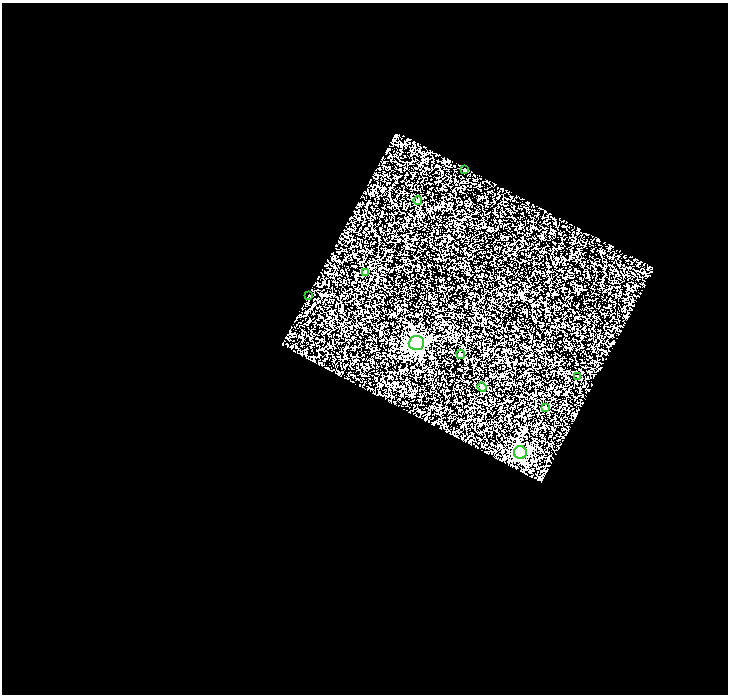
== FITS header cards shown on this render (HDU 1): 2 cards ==
NAXIS1  =                  726
NAXIS2  =                  692

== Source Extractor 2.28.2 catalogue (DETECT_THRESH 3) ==
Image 726 x 692 px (HDU 1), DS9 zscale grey, 1 PNG px = 1 image px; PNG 730 x 696 px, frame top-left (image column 1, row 692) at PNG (2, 3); each listed source drawn as its Kron ellipse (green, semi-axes under 4 px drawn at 4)
Background 0.157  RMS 0.24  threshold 0.723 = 3 sigma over >= 5 px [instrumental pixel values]
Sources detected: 10; all 10 listed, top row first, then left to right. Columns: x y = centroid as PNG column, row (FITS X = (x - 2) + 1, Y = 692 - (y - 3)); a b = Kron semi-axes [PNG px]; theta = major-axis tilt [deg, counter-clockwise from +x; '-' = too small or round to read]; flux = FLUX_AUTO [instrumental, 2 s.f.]
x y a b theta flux
465 170 3 3 - 32
418 200 4 4 - 71
365 272 4 3 - 39
308 296 3 2 - 9.2
416 343 7 7 - 5200
461 354 5 4 - 43
577 376 3 3 - 11
482 387 5 4 - 92
545 408 4 3 - 27
520 452 6 6 - 3100